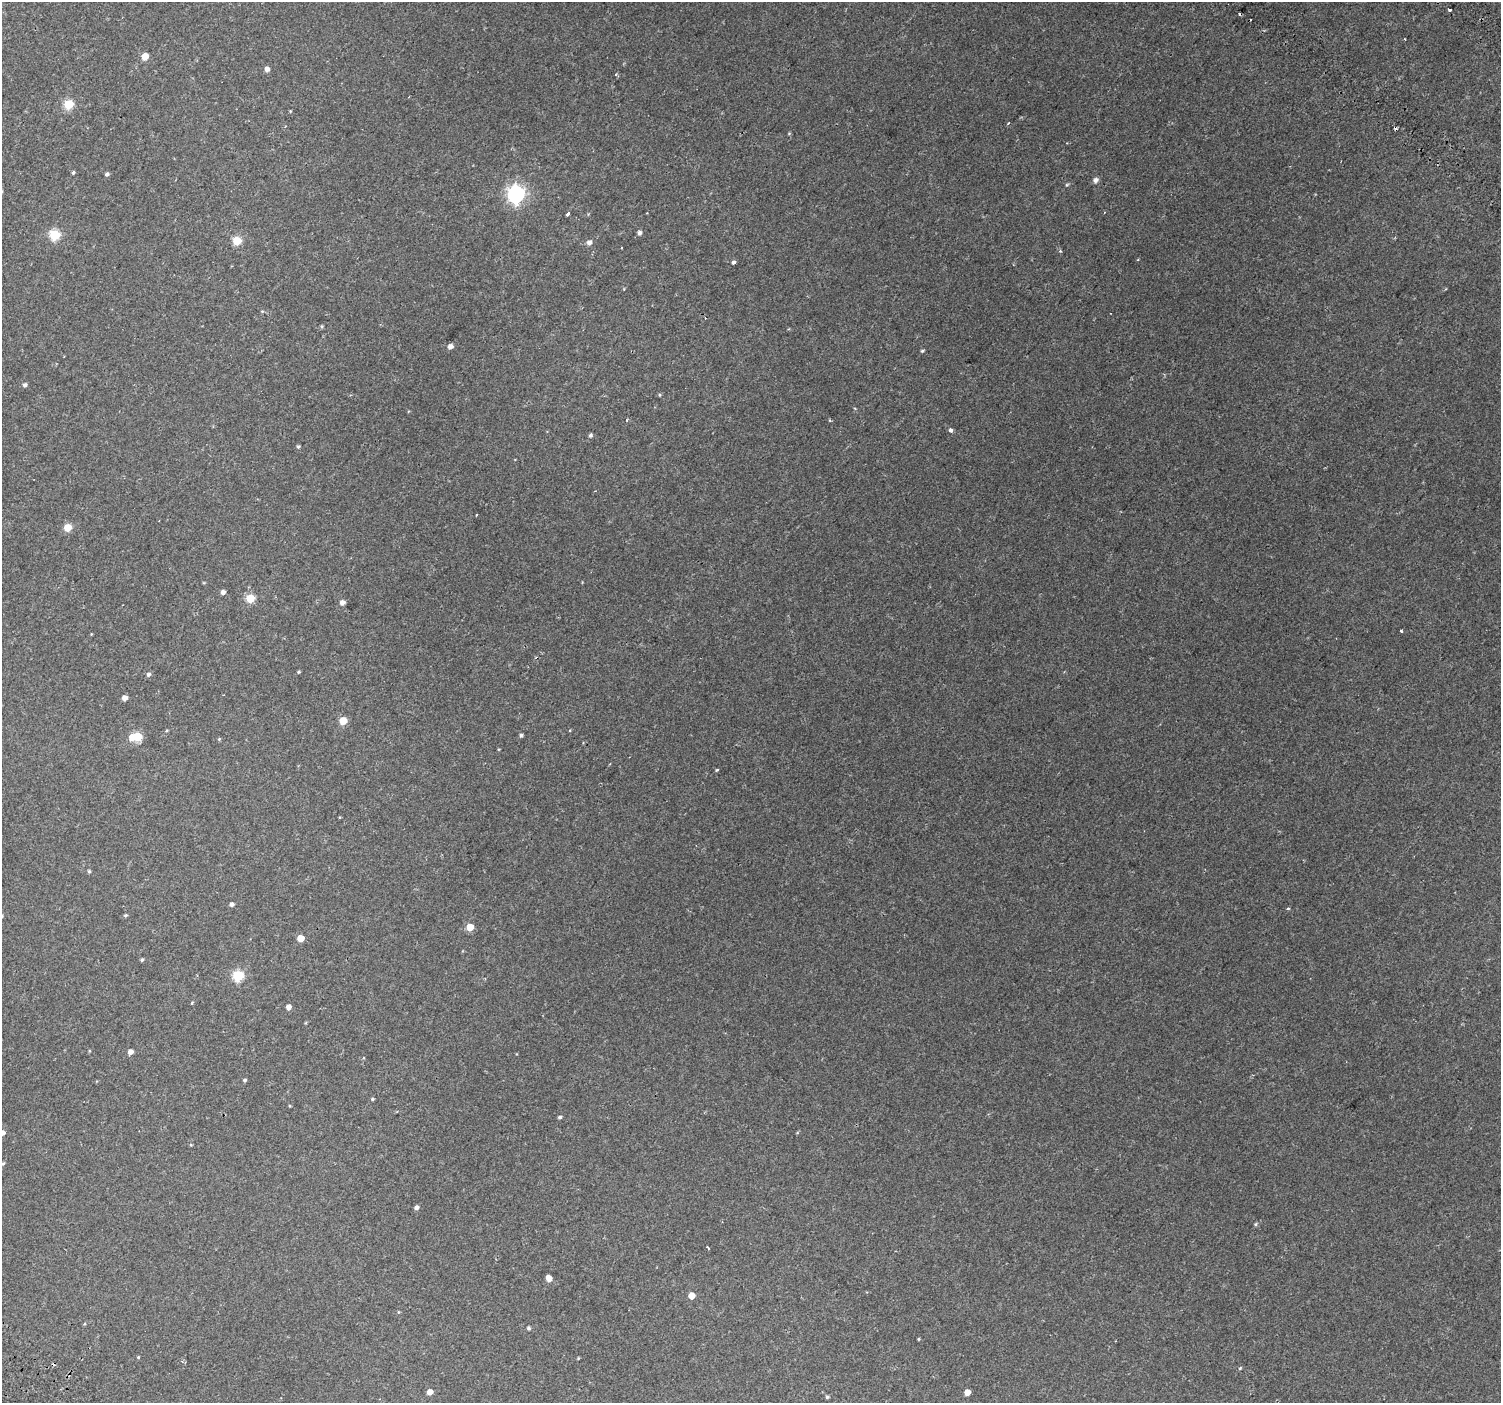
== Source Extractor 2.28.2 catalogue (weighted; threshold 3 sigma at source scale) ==
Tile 10 of 4 x 4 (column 2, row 3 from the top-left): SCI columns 1589-3087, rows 1742-3142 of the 6168 x 6217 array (HDU 1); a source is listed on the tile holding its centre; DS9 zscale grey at full resolution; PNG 1503 x 1405 px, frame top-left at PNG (2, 2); no overlay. Shown black and unused: <1% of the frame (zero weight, under 2 of 3 exposures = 6% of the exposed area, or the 3 px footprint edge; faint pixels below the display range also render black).
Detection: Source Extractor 2.28.2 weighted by HDU 2 'WHT'; one run over the whole footprint, this tile lists its part. Background 0.059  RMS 0.0044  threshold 0.0199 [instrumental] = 3 sigma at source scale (4.5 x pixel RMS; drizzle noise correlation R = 1.50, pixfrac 1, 0.0396/0.0396 arcsec/px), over >= 5 px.
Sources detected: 83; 1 inside a brighter object's white glare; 9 cosmic-ray / hot-pixel residue — not listed; the other 73 listed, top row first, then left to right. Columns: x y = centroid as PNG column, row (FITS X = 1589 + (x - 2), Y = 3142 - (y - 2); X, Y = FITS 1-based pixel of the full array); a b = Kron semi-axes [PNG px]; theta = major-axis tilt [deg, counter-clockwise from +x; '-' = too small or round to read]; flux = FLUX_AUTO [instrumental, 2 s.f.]
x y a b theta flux
1450 10 4 3 - 1.3
145 56 5 5 - 7.7
267 69 5 5 - 2
616 74 4 3 - 0.43
68 104 5 5 - 25
290 111 4 3 - 0.36
789 133 4 4 - 0.42
73 173 4 3 - 0.65
107 174 5 4 - 1
1095 180 6 5 - 1.7
1067 185 5 4 - 0.52
516 194 7 7 - 170
567 214 4 3 - 6.7
639 233 5 5 - 1.3
55 235 5 5 - 32
237 241 5 5 - 18
589 242 6 5 - 1.9
733 262 4 3 - 1.8
262 311 5 3 - 0.43
322 326 4 4 - 0.54
450 346 5 5 - 2.2
922 351 4 3 - 0.56
25 385 5 4 - 1.2
659 395 5 3 - 0.38
951 430 4 3 - 2.3
590 435 5 4 - 1
298 446 4 4 - 0.65
476 515 2 2 - 0.48
67 527 5 5 - 11
223 592 5 4 - 1.6
250 598 5 5 - 16
342 602 4 4 - 2.4
1401 631 3 3 - 0.49
299 672 4 3 - 0.54
148 674 6 5 - 0.95
124 698 4 4 - 2.9
343 721 5 5 - 11
521 735 4 4 - 0.77
138 737 5 5 - 19
219 739 4 4 - 0.45
717 770 4 3 - 0.62
89 871 5 4 - 0.58
232 904 4 4 - 1.3
1288 908 4 3 - 0.6
126 915 5 4 - 0.66
470 927 5 5 - 8.5
301 938 5 5 - 7.1
142 960 4 4 - 0.62
238 976 5 5 - 36
192 1003 5 2 - 0.37
288 1007 5 4 - 2.6
89 1051 5 3 - 0.37
130 1052 5 4 - 2.4
244 1080 4 4 - 0.8
372 1099 4 4 - 0.62
560 1117 5 4 - 0.72
2 1133 4 4 - 2.3
191 1145 5 3 - 0.41
3 1163 5 3 - 0.55
416 1207 4 4 - 1.5
1256 1224 6 4 25 0.59
708 1248 4 2 - 0.58
549 1278 5 4 - 4.1
692 1296 5 5 - 5.3
398 1312 5 3 - 0.36
529 1328 5 4 - 0.84
919 1339 4 3 - 0.39
138 1357 4 3 - 0.44
578 1358 4 3 - 0.31
1240 1368 5 4 - 0.44
430 1392 5 4 - 3.3
967 1392 5 4 - 4.2
827 1397 5 4 - 0.73
Isophote crosses this tile's border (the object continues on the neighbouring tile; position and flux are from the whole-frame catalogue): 1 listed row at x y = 2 1133